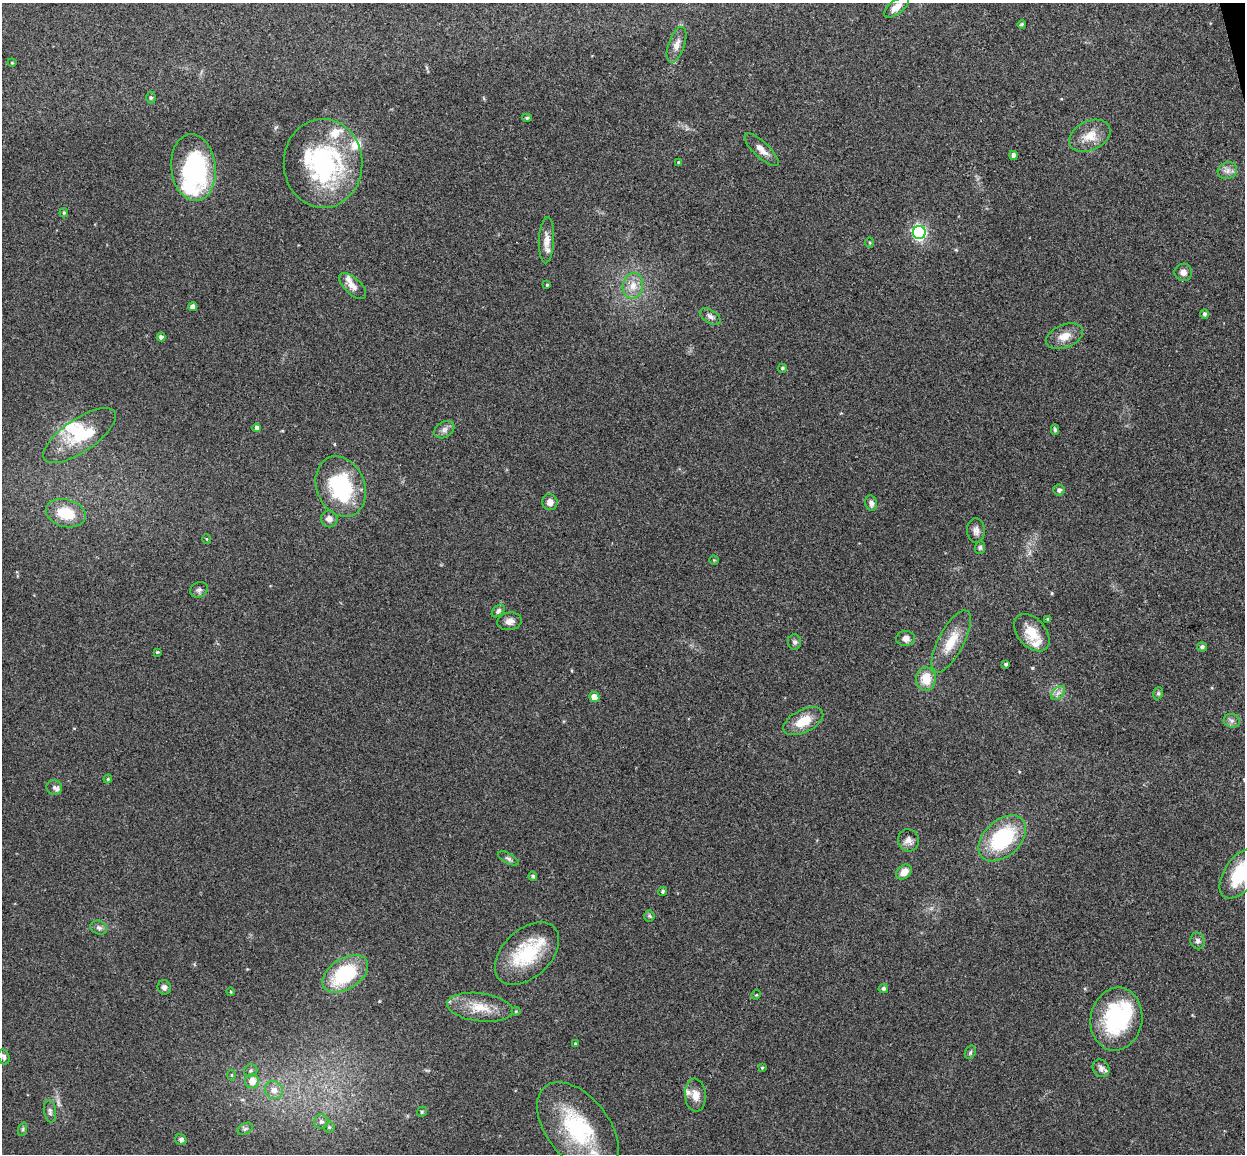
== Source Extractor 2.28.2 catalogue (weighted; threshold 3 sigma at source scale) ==
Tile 10 of 4 x 4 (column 2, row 3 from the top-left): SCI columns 1302-2544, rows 1305-2456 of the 5088 x 5029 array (HDU 1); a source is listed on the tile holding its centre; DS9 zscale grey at full resolution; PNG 1247 x 1156 px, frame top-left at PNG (2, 3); each listed source drawn as its Kron ellipse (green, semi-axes under 4 px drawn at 4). Shown black and unused: <1% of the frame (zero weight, under 3 of 4 exposures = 6% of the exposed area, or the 3 px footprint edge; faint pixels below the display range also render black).
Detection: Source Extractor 2.28.2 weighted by HDU 2 'WHT'; one run over the whole footprint, this tile lists its part. Background 0.0709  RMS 0.0075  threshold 0.0339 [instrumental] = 3 sigma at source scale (4.5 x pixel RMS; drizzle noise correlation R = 1.50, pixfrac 1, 0.05/0.05 arcsec/px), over >= 5 px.
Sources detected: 110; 2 inside a brighter object's white glare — neither listed nor drawn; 11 inside a brighter listed object's ellipse — not listed separately; the other 97 listed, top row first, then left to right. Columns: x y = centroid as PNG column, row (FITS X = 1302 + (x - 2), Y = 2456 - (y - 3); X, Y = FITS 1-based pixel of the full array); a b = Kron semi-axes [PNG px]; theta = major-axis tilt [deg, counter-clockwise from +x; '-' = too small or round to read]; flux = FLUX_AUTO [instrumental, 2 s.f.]
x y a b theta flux
896 7 14 7 37 6.1
1022 24 4 3 - 1.1
677 45 18 8 71 5.9
12 63 4 4 - 0.82
151 98 6 5 - 1.1
527 118 5 4 - 1.2
1090 136 22 14 25 12
761 150 22 7 -44 6.4
1014 155 4 4 - 3.3
678 162 4 3 - 0.72
323 163 44 39 -89 110
193 168 34 22 -84 100
1227 171 10 8 23 3.9
64 213 4 3 - 0.87
919 232 6 6 - 160
547 240 23 7 88 7.3
870 242 5 4 - 0.91
1183 272 8 8 - 4.3
547 285 4 3 - 0.76
353 286 17 8 -43 5.8
633 286 13 10 80 8.4
193 307 4 4 - 3.3
1204 314 5 4 - 1.8
710 316 12 6 -33 3.1
1064 336 19 11 23 9.3
161 337 4 4 - 2.7
782 368 4 4 - 1.2
257 428 4 4 - 2.9
444 430 11 7 33 3.3
1055 430 5 4 - 1.4
80 435 42 16 34 29
341 487 31 24 -67 63
1059 490 6 5 - 2.1
550 502 8 7 - 5
871 503 8 6 -76 3.4
66 513 20 13 -16 22
329 519 8 8 - 4.3
976 531 12 9 -86 3.7
207 539 5 3 - 0.64
980 547 6 5 - 1.5
714 560 4 4 - 0.76
199 590 9 7 26 2.4
498 611 7 5 46 2
1048 619 4 3 - 1.4
509 621 12 9 8 4.4
1032 633 21 14 -48 16
906 638 9 7 2 4.2
951 641 34 12 62 18
795 642 7 6 - 2.1
1202 647 5 5 - 1.7
157 652 3 3 - 0.83
1006 664 4 3 - 1.6
926 679 11 10 - 14
1058 693 8 5 44 2.8
1158 693 6 4 69 1.2
594 697 5 5 - 13
803 721 22 11 27 15
1232 721 8 7 - 2.6
108 779 4 3 - 0.82
54 787 8 7 - 2.7
1002 838 28 18 42 60
908 840 11 10 - 4.6
508 858 11 5 -29 1.9
904 872 8 6 39 6.2
1241 873 28 16 55 36
533 876 4 4 - 1.5
663 891 5 4 - 1.4
649 916 5 5 - 1
99 928 8 6 -23 2.4
1197 941 8 7 - 2.7
527 953 38 24 44 43
345 974 25 15 32 58
164 987 7 6 - 2.5
883 988 5 4 - 1.7
231 992 4 3 - 0.68
756 995 5 4 - 0.77
480 1007 33 14 -7 18
516 1011 4 4 - 0.85
1116 1019 31 26 80 71
575 1044 3 3 - 0.7
970 1052 7 5 70 1.3
4 1057 8 5 -72 2.1
762 1068 4 4 - 0.82
1101 1068 9 7 -51 3.7
251 1071 7 6 - 1.9
231 1075 5 3 - 0.76
252 1081 7 7 - 8.1
274 1090 9 8 - 5.4
695 1095 16 10 -85 7.3
50 1111 11 6 -81 2.5
422 1112 5 4 - 1
321 1122 7 7 - 2.6
329 1127 5 5 - 1.3
578 1128 53 31 -52 74
23 1129 7 4 71 1.3
245 1129 8 5 29 1.9
181 1140 6 5 - 2.1
Isophote crosses this tile's border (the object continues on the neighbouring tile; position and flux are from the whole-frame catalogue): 2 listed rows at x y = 1241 873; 578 1128